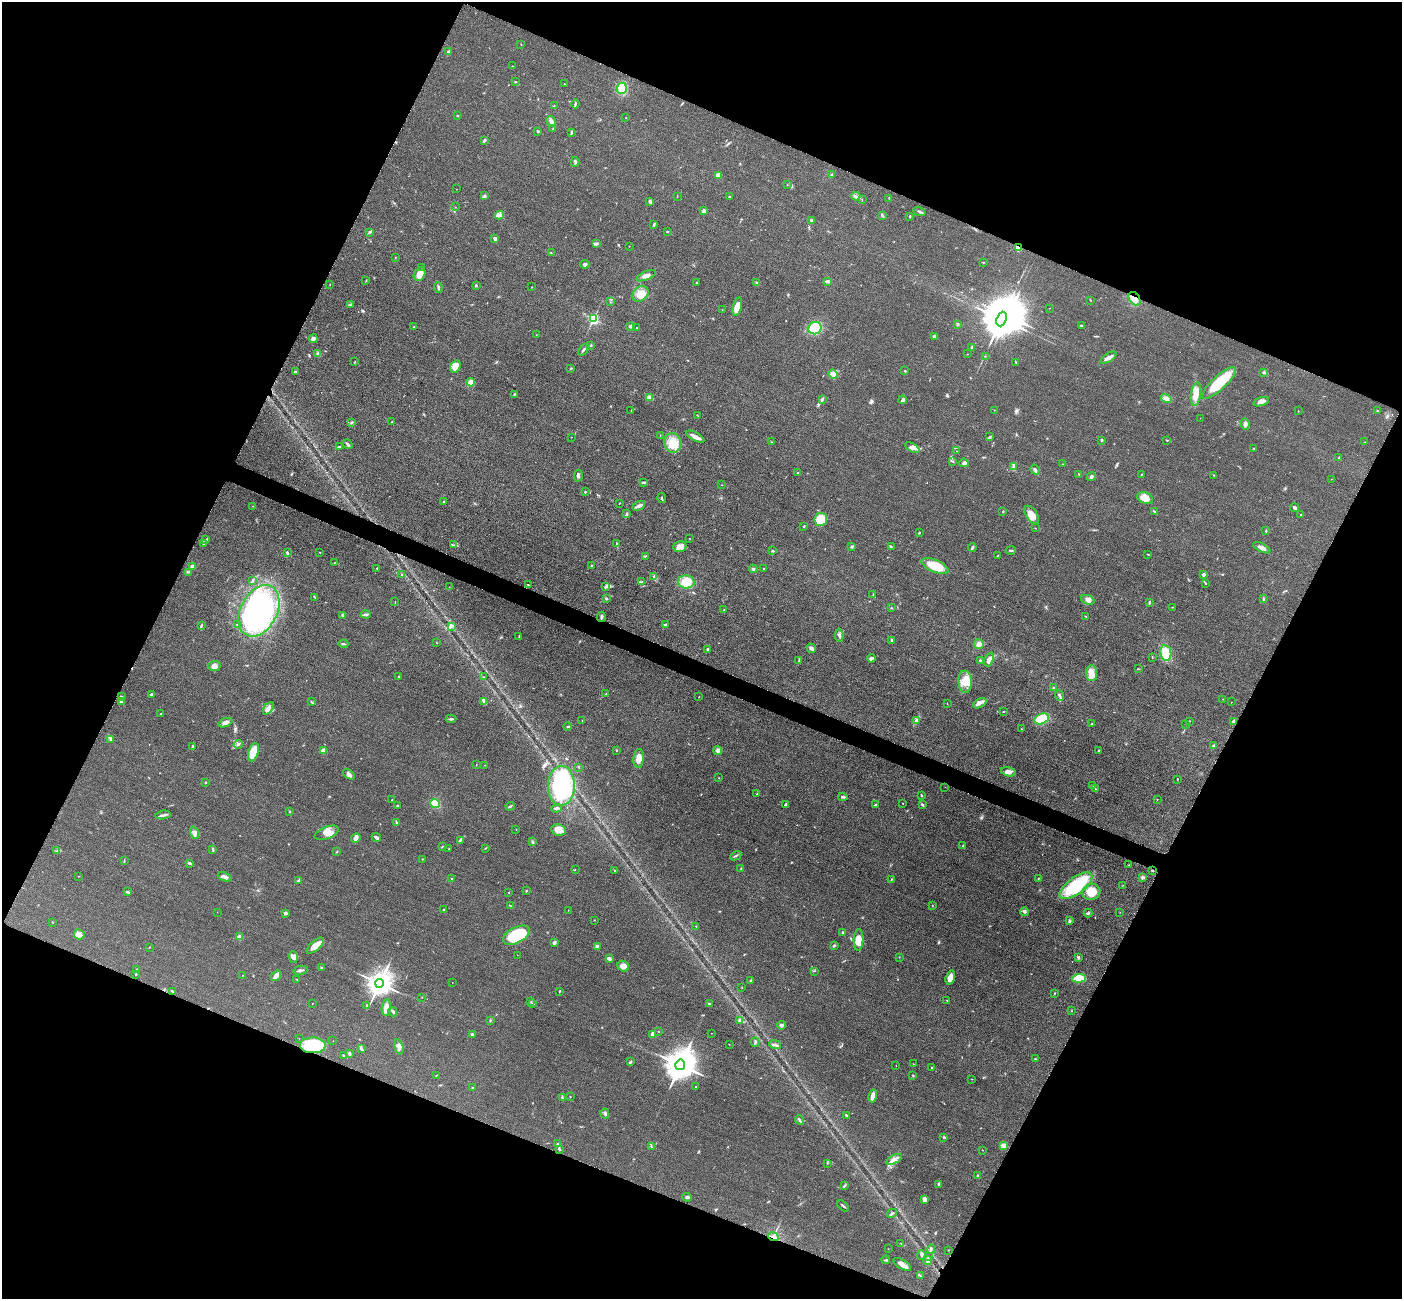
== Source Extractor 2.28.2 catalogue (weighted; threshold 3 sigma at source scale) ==
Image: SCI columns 26-5622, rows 305-5490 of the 5647 x 5660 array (HDU 1 of 3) = the unmasked area's bounding box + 8 px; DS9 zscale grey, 4 x 4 block average (1 PNG px = mean of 4 x 4 image px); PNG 1404 x 1301 px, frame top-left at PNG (2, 2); each listed source drawn as its Kron ellipse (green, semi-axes under 4 px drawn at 4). Shown black and unused: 45% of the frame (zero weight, under 3 of 4 exposures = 3% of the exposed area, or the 3 px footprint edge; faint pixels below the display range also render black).
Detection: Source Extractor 2.28.2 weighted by HDU 2 'WHT'. Background 0.0486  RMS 0.0085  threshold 0.0382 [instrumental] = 3 sigma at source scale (4.5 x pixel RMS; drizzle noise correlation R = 1.50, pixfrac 1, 0.05/0.05 arcsec/px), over >= 5 px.
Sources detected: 468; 1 inside a brighter object's white glare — neither listed nor drawn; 4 coinciding with a brighter row at this scale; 16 inside a brighter listed object's ellipse — not listed separately; the other 447 listed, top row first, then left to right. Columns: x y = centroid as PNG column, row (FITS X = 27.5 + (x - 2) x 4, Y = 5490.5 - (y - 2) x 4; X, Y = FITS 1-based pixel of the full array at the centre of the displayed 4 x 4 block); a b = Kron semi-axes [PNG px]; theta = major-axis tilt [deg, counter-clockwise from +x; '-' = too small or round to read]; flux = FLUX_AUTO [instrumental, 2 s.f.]
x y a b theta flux
521 44 2 2 - 2.1
448 52 2 2 - 6.8
513 66 2 2 - 1.5
515 82 2 2 - 4.2
564 84 2 2 - 1.4
622 88 5 5 - 80
575 104 4 2 - 6.8
554 106 2 2 - 2
458 116 2 2 - 3.3
626 118 2 2 - 1.4
551 121 6 3 -60 19
553 129 2 2 - 4.2
538 131 2 2 - 7.3
571 132 2 2 - 2.1
484 140 3 2 - 7.9
575 162 5 3 - 8.3
718 175 3 3 - 21
832 175 3 2 - 5.2
787 185 2 2 - 1.8
456 189 2 2 - 1.1
485 196 3 2 - 3.6
677 196 2 2 - 1.4
729 196 2 2 - 3.1
856 196 4 2 - 8.7
889 198 2 2 - 1.7
862 200 2 2 - 1.2
650 201 3 2 - 13
455 207 2 2 - 1.3
704 211 3 3 - 24
919 211 6 2 -21 8.4
499 215 4 3 - 12
882 215 4 2 - 6
910 216 2 2 - 7
811 220 3 3 - 5.5
654 224 4 2 - 5
667 231 2 2 - 2.4
370 232 4 2 - 7.8
495 239 3 2 - 12
597 243 3 2 - 6.8
629 246 2 2 - 1.5
1018 248 3 2 - 57
551 253 2 2 - 2
396 257 2 2 - 2.3
983 263 2 2 - 1.6
585 264 4 3 - 11
422 267 2 2 - 1.5
420 274 7 5 60 47
646 276 10 3 23 21
366 280 2 2 - 1.9
827 281 3 2 - 18
697 283 2 2 - 4.3
757 283 2 2 - 4.5
330 284 2 2 - 1.8
476 285 3 2 - 6.6
438 287 5 2 - 8.1
532 287 2 2 - 1.5
640 294 9 7 39 54
1135 299 7 5 -55 35
1090 300 2 2 - 1.6
610 302 2 2 - 1.2
350 304 2 2 - 2.4
737 307 9 4 75 56
1050 308 2 2 - 1.2
722 310 2 2 - 0.89
593 319 2 2 - 770
1001 319 7 5 69 21000
957 324 3 2 - 4.2
1081 325 2 2 - 4.7
631 326 3 3 - 11
414 327 2 2 - 1.5
636 328 2 2 - 1.6
815 328 7 6 - 140
536 335 2 2 - 1.1
934 336 3 3 - 8.9
313 339 4 3 - 9.8
591 345 2 2 - 2.6
972 348 3 2 - 6.8
583 350 6 2 52 7.7
318 353 3 2 - 11
967 354 2 2 - 1.6
985 356 2 2 - 1.6
1108 358 9 3 31 26
355 362 2 2 - 1.7
1016 362 3 2 - 2.6
455 366 6 5 - 61
571 368 2 2 - 4.9
905 371 2 2 - 3.7
295 372 3 2 - 7.6
1264 372 4 2 - 7.3
833 374 5 3 - 12
471 382 4 4 - 33
1219 383 22 7 42 180
514 394 3 2 - 3.4
1196 394 12 5 82 54
649 397 3 2 - 4.2
1166 399 5 4 - 19
822 400 4 2 - 9.2
903 400 4 3 - 11
1261 402 8 4 17 20
631 410 2 2 - 1.6
994 410 2 2 - 1.1
1298 411 2 2 - 1.4
1377 411 2 2 - 2.2
697 415 2 2 - 2
1200 418 2 2 - 0.85
352 422 3 2 - 6
392 422 2 2 - 2.6
1245 424 6 3 -83 16
660 435 2 2 - 1.7
571 437 2 2 - 1.6
695 437 10 3 -29 26
990 437 3 2 - 6.2
1102 440 2 2 - 6.8
1167 440 3 2 - 3.4
772 442 2 2 - 1.6
1365 442 2 2 - 0.85
673 443 10 8 -81 70
348 444 5 2 - 14
340 447 3 2 - 4.5
912 448 8 4 -31 21
1254 448 2 2 - 2
957 451 2 2 - 2.7
1339 458 2 2 - 2.1
953 461 2 2 - 1.7
964 463 5 3 - 11
1063 464 2 2 - 1.1
1013 467 3 2 - 6.2
1035 470 5 3 - 9.9
798 473 2 2 - 4.4
1078 474 2 2 - 2.8
1142 474 2 2 - 2.1
1214 475 2 2 - 2.8
578 476 6 3 83 10
1091 477 5 3 - 11
1331 479 2 2 - 1.2
644 482 2 2 - 2.8
722 485 2 2 - 1.6
585 492 2 2 - 4.7
662 498 5 2 - 5
1145 498 8 5 -21 48
444 501 2 2 - 4.5
619 503 2 2 - 2.2
253 506 2 2 - 1.5
639 506 7 3 28 19
1295 508 4 3 - 12
1003 511 2 2 - 2.7
1155 512 3 2 - 6.2
626 514 3 2 - 3.4
1032 515 10 5 -58 43
1300 515 2 2 - 1.5
821 519 6 6 - 140
804 526 2 2 - 5.5
1035 528 2 2 - 1.7
1266 531 2 2 - 3.4
919 533 3 2 - 3.8
689 539 2 2 - 1.9
206 540 3 2 - 4.8
203 543 4 2 - 6
617 544 2 2 - 2.4
454 545 3 2 - 3.8
680 547 6 5 - 27
852 547 4 2 - 4.7
891 547 3 2 - 3.6
972 548 4 2 - 9.7
1262 548 9 3 -26 25
1011 550 5 2 - 5.5
773 551 2 2 - 3.2
287 552 4 2 - 5.8
320 552 2 2 - 1.9
1148 554 2 2 - 2.1
998 555 4 2 - 3
645 556 3 2 - 3.7
334 563 2 2 - 1.4
192 566 3 3 - 12
592 566 3 2 - 6.1
935 566 14 6 -23 140
377 568 2 2 - 5.3
753 569 4 2 - 6.6
764 569 2 2 - 2.4
188 572 2 2 - 2.3
401 574 2 2 - 2.3
1203 574 3 3 - 7.4
654 577 3 2 - 4.9
252 580 4 2 - 6.4
641 582 2 2 - 3.7
686 582 8 6 -3 78
1206 583 2 2 - 2.5
528 584 2 2 - 3
449 587 2 2 - 1.2
605 587 3 2 - 5.5
873 594 2 2 - 2.2
315 598 2 2 - 1.6
606 598 2 2 - 4.5
1263 599 2 2 - 6.2
1088 600 7 4 -21 20
395 602 2 2 - 1.8
1149 603 3 2 - 5.4
1172 607 2 2 - 1.5
891 608 3 2 - 3.4
724 610 2 2 - 2.4
259 611 27 18 62 960
343 615 3 2 - 10
366 615 4 2 - 14
601 617 5 2 - 10
1086 617 2 2 - 1.9
237 624 3 2 - 3
665 625 3 2 - 9.2
201 626 2 2 - 2.8
451 626 2 2 - 2.8
839 635 7 3 -82 12
519 636 2 2 - 2.4
892 640 4 2 - 7.6
437 643 2 2 - 2.1
343 644 5 2 - 6.7
979 644 5 5 - 24
811 648 5 3 - 18
707 649 2 2 - 19
1166 653 8 5 -79 91
1152 657 2 2 - 2.3
871 658 4 3 - 12
989 659 7 4 68 27
799 660 2 2 - 3.8
980 660 2 2 - 17
214 666 6 5 - 23
1138 669 3 2 - 3
1091 673 8 5 -88 34
399 676 3 2 - 3.5
484 677 2 2 - 1.5
965 682 11 7 -85 59
1054 688 3 2 - 6.1
152 694 3 2 - 11
606 694 2 2 - 1.7
1059 695 6 2 -67 9.4
121 697 2 2 - 5.3
699 697 2 2 - 2.4
1223 699 2 2 - 1.6
484 701 3 2 - 15
121 702 3 2 - 6.7
312 702 4 2 - 5.2
1232 702 2 2 - 1.1
947 703 2 2 - 1.3
980 703 7 2 31 15
268 708 7 4 51 22
1003 711 3 2 - 2.9
161 714 2 2 - 2.4
451 719 5 2 - 8.2
1042 719 7 5 24 150
582 720 2 2 - 1.1
917 721 3 2 - 5.9
1189 721 2 2 - 2.2
1234 721 3 2 - 16
225 723 7 3 22 22
1092 724 2 2 - 2.1
1185 724 2 2 - 0.89
568 726 4 2 - 4.1
1021 729 2 2 - 1.2
110 739 2 2 - 3.9
238 744 4 2 - 9.1
1214 745 2 2 - 7.8
192 746 4 2 - 4.8
616 750 2 2 - 4
1098 750 2 2 - 6.6
323 751 4 3 - 26
718 751 4 3 - 17
253 752 9 5 73 110
639 758 9 5 84 46
476 765 2 2 - 1.4
485 765 2 2 - 1.8
578 767 2 2 - 2.9
1008 772 7 4 -15 23
349 774 7 3 -37 14
719 778 2 2 - 3.7
1177 779 2 2 - 1.9
206 782 2 2 - 16
1092 785 3 2 - 2.8
561 786 20 13 89 440
945 787 2 2 - 0.97
1096 789 2 2 - 1.5
757 794 2 2 - 3
921 795 3 2 - 4.1
843 797 4 2 - 8.3
1157 799 2 2 - 1.4
392 800 2 2 - 1.8
435 803 5 4 - 79
903 803 2 2 - 1.8
786 805 3 2 - 12
875 805 3 2 - 5.1
922 805 3 2 - 4.6
397 806 2 2 - 3.7
510 806 4 2 - 5.8
557 808 5 2 - 7.9
290 812 2 2 - 1.7
163 815 7 2 9 12
396 822 3 2 - 4
516 830 2 2 - 1.2
559 830 7 5 -10 32
195 833 6 4 -69 22
327 833 12 6 22 45
356 838 5 4 - 18
376 838 5 2 - 11
460 840 4 2 - 7.4
532 841 2 2 - 2.2
963 846 2 2 - 3.4
442 847 2 2 - 2.5
485 848 3 2 - 2.6
213 849 3 2 - 8
449 849 2 2 - 2.3
57 851 3 2 - 4.5
336 852 3 2 - 2.9
736 856 6 2 29 6.1
422 859 2 2 - 1.7
124 860 3 2 - 3
190 863 4 2 - 6.5
1129 865 2 2 - 2
575 869 2 2 - 1.1
741 869 3 2 - 2.4
614 870 2 2 - 2.2
1152 871 3 2 - 3.3
79 876 2 2 - 1.6
225 877 7 2 -22 24
1142 877 3 3 - 9
1038 878 2 2 - 2
451 879 3 2 - 3.6
891 880 3 2 - 2.3
298 881 3 2 - 6.7
1123 885 2 2 - 1.3
1076 886 19 8 37 260
526 891 2 2 - 3.3
128 892 3 2 - 12
508 892 2 2 - 2.1
1091 892 9 8 - 92
510 905 2 2 - 2.2
932 906 2 2 - 1.3
444 910 2 2 - 5.5
568 910 2 2 - 1.4
217 912 2 2 - 0.73
1024 912 4 3 - 8.4
1120 912 2 2 - 1.2
285 913 2 2 - 42
1088 913 4 2 - 6.4
595 920 2 2 - 2.2
1069 921 3 2 - 9.2
52 922 2 2 - 3
696 926 2 2 - 1.9
843 932 2 2 - 7.2
79 934 5 5 - 19
516 935 14 8 27 260
239 937 2 2 - 130
859 940 11 5 87 66
554 942 4 3 - 8.2
834 945 3 2 - 2.6
315 946 11 5 42 50
149 947 2 2 - 1.5
597 947 2 2 - 83
517 955 2 2 - 1.1
293 957 6 4 -87 23
899 957 2 2 - 1.9
1078 957 3 2 - 9
609 959 3 2 - 18
623 966 6 5 - 35
321 968 2 2 - 4.4
136 969 2 2 - 2.9
301 970 7 2 11 11
814 971 3 2 - 3
136 974 2 2 - 2.9
242 975 2 2 - 1.6
276 976 6 2 52 61
950 977 7 4 74 33
1079 978 7 3 4 100
297 980 2 2 - 1.3
751 980 3 2 - 3.3
452 982 2 2 - 0.83
380 983 4 4 - 7200
742 988 2 2 - 1.7
560 991 3 2 - 3.5
172 992 4 2 - 4.8
1054 993 2 2 - 2.2
422 997 2 2 - 1.4
947 1000 2 2 - 1.3
531 1002 2 2 - 1.4
312 1003 2 2 - 1.4
533 1003 3 2 - 4.3
709 1004 3 2 - 6.6
367 1006 3 2 - 13
386 1008 8 4 80 26
1071 1011 2 2 - 1.6
393 1012 5 2 - 8.4
490 1020 3 2 - 2.7
739 1020 2 2 - 8.4
781 1025 4 3 - 13
659 1031 2 2 - 2.6
711 1033 2 2 - 0.87
472 1034 2 2 - 8.7
653 1034 3 2 - 21
299 1038 2 2 - 2.5
333 1041 2 2 - 1.2
755 1042 5 2 - 6.6
729 1044 2 2 - 1.2
313 1045 13 8 -1 320
775 1045 6 2 -20 8.8
399 1047 8 3 -76 18
361 1048 3 2 - 5.7
349 1053 3 2 - 10
343 1055 4 2 - 4.3
1035 1059 3 2 - 3.8
630 1062 3 2 - 5.4
913 1064 2 2 - 1.6
680 1065 5 5 - 12000
896 1066 2 2 - 1.4
932 1068 2 2 - 4.4
436 1075 3 2 - 2.1
913 1075 2 2 - 3.2
972 1079 2 2 - 1.3
696 1087 2 2 - 1.7
473 1088 3 2 - 2.9
873 1096 6 3 79 38
562 1097 4 2 - 5.4
570 1097 2 2 - 2.8
605 1113 5 2 - 6.9
846 1115 4 2 - 4.2
799 1120 5 2 - 6.9
944 1137 2 2 - 8.5
557 1144 3 2 - 3.6
1004 1146 3 2 - 34
651 1147 2 2 - 2
559 1149 3 2 - 6.4
982 1150 2 2 - 1.4
894 1159 8 3 29 20
827 1163 2 2 - 2.9
978 1175 2 2 - 5.1
939 1184 3 2 - 5.8
844 1186 4 2 - 6.7
687 1197 5 2 - 7.9
925 1199 4 3 - 18
843 1206 7 2 -42 7.1
892 1213 5 2 - 6.4
773 1237 5 3 - 16
901 1243 2 2 - 1.6
888 1249 2 2 - 1.4
931 1249 4 2 - 6.8
948 1250 2 2 - 2.1
921 1255 5 2 - 7.7
928 1257 3 2 - 3.7
886 1260 4 2 - 4.9
928 1261 4 2 - 7.5
902 1264 10 4 -31 26
921 1276 2 2 - 2.3
Overlapping masked pixels (flux is a lower limit): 4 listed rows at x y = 1018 248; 1135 299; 313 1045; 773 1237
Diffuse or blended objects may show on this block-average render without a row.